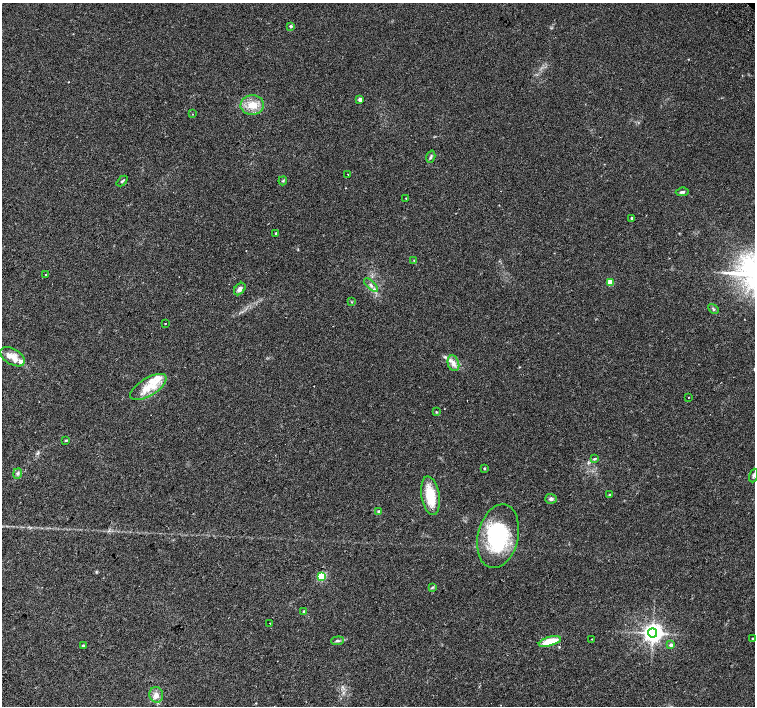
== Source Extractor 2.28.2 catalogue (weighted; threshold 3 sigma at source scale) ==
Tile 7 of 4 x 4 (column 3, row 2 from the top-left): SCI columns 3061-4566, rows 3080-4487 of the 6116 x 6093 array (HDU 1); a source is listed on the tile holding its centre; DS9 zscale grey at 2 x 2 block average (1 PNG px = mean of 2 x 2 image px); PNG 757 x 708 px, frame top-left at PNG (2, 3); each listed source drawn as its Kron ellipse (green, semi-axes under 4 px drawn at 4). Shown black and unused: <1% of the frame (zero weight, under 2 of 3 exposures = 3% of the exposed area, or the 3 px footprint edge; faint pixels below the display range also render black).
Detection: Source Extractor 2.28.2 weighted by HDU 2 'WHT'; one run over the whole footprint, this tile lists its part. Background 0.05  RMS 0.0057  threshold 0.0257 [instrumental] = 3 sigma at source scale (4.5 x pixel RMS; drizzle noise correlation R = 1.50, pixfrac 1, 0.0396/0.0396 arcsec/px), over >= 5 px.
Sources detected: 56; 2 inside a brighter object's white glare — neither listed nor drawn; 7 inside a brighter listed object's ellipse — not listed separately; the other 47 listed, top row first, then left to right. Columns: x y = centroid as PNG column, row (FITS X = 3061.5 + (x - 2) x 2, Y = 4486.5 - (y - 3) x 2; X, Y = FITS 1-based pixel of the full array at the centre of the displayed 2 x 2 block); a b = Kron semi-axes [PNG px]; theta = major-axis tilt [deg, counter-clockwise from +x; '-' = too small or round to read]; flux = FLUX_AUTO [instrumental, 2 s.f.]
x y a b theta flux
291 26 2 2 - 3.4
360 100 2 2 - 11
252 105 11 9 3 19
192 114 2 2 - 1.9
431 157 6 3 72 2
348 174 2 2 - 0.66
122 181 6 3 43 1.8
283 181 4 2 - 1.3
682 192 6 3 6 2.6
406 198 2 2 - 0.64
632 218 3 3 - 1.9
276 233 3 2 - 1.9
414 260 3 2 - 0.61
46 275 2 2 - 2.4
610 282 3 3 - 36
371 285 9 3 -44 4.1
240 289 7 5 51 5.8
352 302 3 2 - 0.91
713 309 6 3 -48 2
165 324 2 2 - 0.85
13 357 13 8 -32 13
453 363 8 5 -71 6.6
148 387 20 9 31 24
688 398 2 2 - 0.94
436 412 3 2 - 1.2
66 440 4 3 - 1.6
594 459 4 3 - 1.7
484 468 2 2 - 1.5
18 473 5 4 - 2.7
754 475 7 3 69 2.8
609 494 3 2 - 0.68
431 496 19 9 -81 35
551 499 5 5 - 3.3
379 512 4 4 - 2.1
498 536 32 20 77 120
322 576 3 3 - 96
432 587 4 2 - 1.5
304 611 3 3 - 1.3
270 623 2 2 - 0.9
652 633 4 4 - 860
753 638 2 2 - 1.5
592 639 3 2 - 0.63
337 641 6 3 6 2.5
550 641 11 4 16 27
671 645 3 3 - 4.4
83 646 2 2 - 3.5
156 695 8 7 - 7.7
Diffuse or blended objects may show on this block-average render without a row.